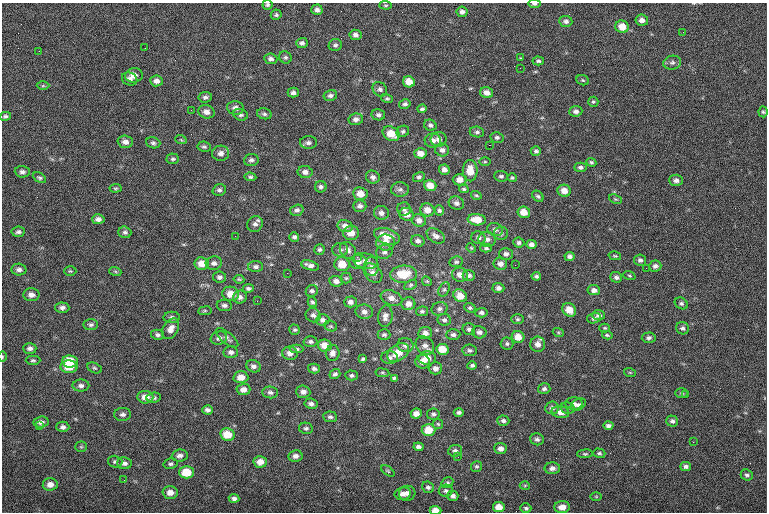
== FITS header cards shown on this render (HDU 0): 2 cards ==
NAXIS1  =                  765
NAXIS2  =                  510

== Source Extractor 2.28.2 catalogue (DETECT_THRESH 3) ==
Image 765 x 510 px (HDU 0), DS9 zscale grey, 1 PNG px = 1 image px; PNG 769 x 514 px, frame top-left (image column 1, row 510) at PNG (2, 3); each listed source drawn as its Kron ellipse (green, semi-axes under 4 px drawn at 4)
Background -0.721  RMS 8.1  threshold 24.2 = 3 sigma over >= 5 px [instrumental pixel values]
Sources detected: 312; all 312 listed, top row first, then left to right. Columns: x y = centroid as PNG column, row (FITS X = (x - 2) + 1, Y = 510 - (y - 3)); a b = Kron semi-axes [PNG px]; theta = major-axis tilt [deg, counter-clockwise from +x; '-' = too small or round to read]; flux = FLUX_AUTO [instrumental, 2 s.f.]
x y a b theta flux
534 4 6 4 -3 970
267 5 5 5 - 990
385 5 6 4 -5 710
317 10 5 5 - 1700
462 12 5 5 - 1900
276 15 5 5 - 950
642 20 6 5 - 2400
566 21 6 5 - 1600
622 27 7 6 - 6600
683 32 2 2 - 580
355 35 6 5 - 1900
302 43 6 5 - 1500
335 45 6 6 - 1300
145 48 3 2 - 410
39 51 2 2 - 1200
285 57 6 6 - 1100
520 58 3 2 - 470
271 59 6 5 - 1700
538 61 6 4 -4 1100
672 63 9 7 11 1700
520 68 2 2 - 220
134 75 9 7 7 3800
130 79 8 6 -26 2000
583 80 6 5 - 780
156 81 6 5 - 2400
409 82 6 5 - 5900
43 86 6 4 0 730
380 89 8 6 -42 1700
293 93 5 5 - 1600
487 93 6 5 - 3000
330 95 7 5 12 1500
205 97 7 5 7 1400
387 98 6 4 -13 860
593 102 5 5 - 850
405 104 6 4 13 1400
235 108 8 7 - 2500
422 109 4 3 - 1000
191 110 3 2 - 500
576 111 6 5 - 1700
206 112 8 6 -17 2800
763 112 5 4 - 820
264 114 7 5 -12 1200
240 115 7 5 -17 1200
378 115 7 5 -11 1500
5 116 6 4 14 1000
356 119 7 6 - 2100
430 125 6 5 - 1500
403 131 6 5 - 1200
477 132 7 5 -7 1300
391 134 9 7 -29 8300
497 137 6 5 - 1200
439 139 8 7 - 2000
181 140 6 3 -20 620
433 141 8 7 - 2500
125 142 8 6 -2 2600
153 143 7 5 -17 1200
308 143 8 6 1 1800
489 145 2 2 - 3600
204 147 6 5 - 1000
442 150 7 6 - 2100
536 151 5 4 - 1200
221 153 8 7 - 2500
420 153 6 5 - 3800
173 159 6 5 - 1000
251 160 7 6 - 1500
485 162 5 3 - 630
591 162 5 4 - 1000
580 167 6 4 3 1300
444 170 5 5 - 2300
470 171 10 7 -89 7300
22 172 7 5 -4 1600
305 172 7 6 - 2300
501 176 7 5 -6 1100
250 177 6 4 -6 1000
373 177 7 6 - 2000
419 177 6 5 - 1100
39 178 7 4 -29 1100
512 178 5 4 - 790
460 180 7 6 - 3600
676 180 7 5 -3 1900
430 186 6 5 - 5900
321 187 5 5 - 1300
116 188 6 4 5 750
400 189 9 7 3 1700
464 189 5 3 - 730
219 190 7 5 19 1400
564 191 6 6 - 4900
360 194 7 6 - 5500
476 195 5 3 - 740
538 196 6 4 -43 1000
615 199 6 4 -24 740
456 203 8 6 -21 1800
360 206 6 6 - 1800
404 209 7 6 - 1600
297 210 7 5 17 1600
427 210 7 6 - 4600
439 210 5 4 - 1100
524 212 6 5 - 5800
381 213 7 7 - 2300
407 214 7 6 - 3400
98 219 6 5 - 2000
419 220 7 6 - 2600
477 220 9 5 -5 7600
255 224 8 7 - 2200
345 226 7 6 - 3100
495 230 8 6 -21 1700
18 232 7 5 6 1400
125 232 6 6 - 1300
351 233 8 7 - 5000
501 233 7 6 - 1200
235 236 2 2 - 1200
387 236 13 7 -20 7600
436 236 10 6 -32 2400
294 237 5 4 - 1300
478 238 7 6 - 1800
487 239 9 7 -7 2500
418 241 7 6 - 1800
386 243 9 8 - 4700
519 243 5 5 - 1300
531 244 5 4 - 2100
471 248 5 4 - 500
486 248 6 4 -1 1100
319 249 5 5 - 1200
340 250 8 7 - 1600
348 250 9 7 -54 2600
384 252 8 7 - 1700
506 254 7 6 - 1800
570 256 5 4 - 1400
615 256 6 3 -14 780
357 257 3 3 - 1200
640 260 6 6 - 1600
365 261 13 7 -12 3300
358 262 9 7 6 3300
456 262 7 5 11 1100
214 263 8 6 12 2100
202 264 7 6 - 5800
342 264 8 7 - 8400
500 264 7 6 - 2600
310 265 9 4 -16 2400
515 265 2 2 - 1900
655 266 6 5 - 1800
256 267 7 5 0 1600
372 267 9 7 -87 2500
646 268 2 2 - 970
19 270 7 6 - 1800
70 271 6 5 - 740
115 271 6 4 -20 660
287 273 2 2 - 3700
373 273 11 8 -48 3200
403 274 13 8 4 13000
460 275 8 7 - 3300
469 275 6 5 - 1600
536 276 5 4 - 1100
629 276 6 4 -20 730
219 277 6 5 - 1500
616 277 6 5 - 1500
346 278 5 5 - 780
239 279 5 3 - 690
336 281 7 5 -7 2500
427 281 5 4 - 740
411 285 7 4 28 870
248 288 5 4 - 1100
498 288 6 5 - 1900
444 289 7 5 62 1200
594 290 6 5 - 2200
312 291 6 5 - 1200
231 294 8 7 - 5800
31 295 8 6 2 2600
460 296 7 6 - 6800
240 297 7 6 - 1700
391 298 11 7 -20 3400
257 301 2 2 - 280
312 302 5 4 - 1100
350 302 6 5 - 2000
681 303 7 5 -32 1200
408 304 7 6 - 3600
224 305 8 5 -7 1600
62 308 7 5 -1 1800
470 308 6 4 -20 930
439 309 8 7 - 1800
569 310 7 6 - 6500
205 311 7 3 8 650
422 311 6 5 - 1000
364 312 9 7 -7 2500
481 313 6 4 5 1400
313 315 8 7 - 1800
599 315 6 5 - 1700
385 316 11 7 80 2900
172 317 8 6 1 1500
594 318 7 5 17 1500
518 319 6 5 - 980
323 320 7 5 5 1900
444 320 6 6 - 1500
91 325 7 5 4 1400
331 326 6 5 - 890
605 328 5 4 - 710
682 328 6 6 - 1400
171 329 11 7 60 3700
469 329 6 6 - 1400
295 330 5 5 - 910
479 332 7 6 - 1900
558 332 5 3 - 610
425 333 7 6 - 2800
158 335 6 5 - 1400
384 335 6 5 - 1100
453 335 7 5 2 1400
607 335 5 3 - 830
518 337 6 6 - 5600
219 338 8 6 15 2300
227 338 13 5 -39 1900
649 338 7 5 5 1500
310 342 7 5 -4 1400
507 343 6 6 - 1100
538 344 7 7 - 3300
325 345 7 6 - 5700
405 345 8 7 - 2200
425 346 10 8 -42 2900
30 348 7 5 0 1700
297 349 7 4 -1 1100
442 349 6 5 - 8400
470 350 7 5 -7 1300
231 352 7 6 - 1800
290 353 8 6 -9 2900
333 353 8 7 - 2500
398 353 12 8 33 8500
2 357 5 3 - 460
389 357 8 6 -1 1800
427 358 9 7 1 5900
363 359 4 3 - 890
33 360 7 4 0 900
70 361 8 6 -8 11000
423 362 7 7 - 3200
253 366 7 6 - 1800
472 366 5 4 - 1100
69 367 8 6 -3 11000
94 368 7 5 -26 940
435 368 6 6 - 2400
314 369 6 5 - 1500
382 373 7 3 -8 700
630 373 6 3 -19 560
335 374 5 5 - 1300
352 375 6 5 - 1300
241 377 7 6 - 5200
394 378 4 3 - 840
81 386 8 6 0 2100
243 389 7 5 3 3000
544 389 6 5 - 1400
270 392 8 6 -6 1600
303 392 7 6 - 2500
682 393 6 4 -1 910
686 394 3 2 - 890
145 397 8 6 -6 4700
154 398 7 5 6 1400
311 404 6 5 - 1900
574 404 8 6 1 1800
578 405 8 5 30 1700
552 408 7 6 - 1800
568 408 7 5 -15 1200
208 410 5 4 - 1800
459 412 5 4 - 1400
560 412 9 6 -10 3400
416 413 5 5 - 3200
123 414 8 6 1 1700
433 414 6 5 - 1300
330 417 7 5 -4 1300
503 421 6 5 - 1500
672 421 6 5 - 1400
41 422 7 5 7 2100
438 424 5 5 - 680
39 426 3 2 - 490
608 426 5 4 - 1500
63 427 6 5 - 1600
306 428 7 5 -11 1300
428 430 7 6 - 9600
227 434 7 6 - 9700
537 439 7 6 - 1600
693 442 2 2 - 1600
81 447 5 5 - 730
418 447 5 4 - 1700
500 448 6 5 - 2700
455 451 7 6 - 1700
599 453 6 4 -17 940
585 454 8 4 4 830
180 455 8 6 6 2200
295 456 7 6 - 2200
458 457 2 2 - 230
115 462 7 5 -14 1200
260 462 6 6 - 4200
125 463 7 6 - 1900
171 464 7 5 13 1100
477 466 5 5 - 930
686 466 5 4 - 1600
552 468 8 6 -1 2200
388 471 7 4 -36 720
186 472 7 6 - 13000
747 475 6 5 - 1200
124 480 3 2 - 390
447 483 6 5 - 1100
50 484 7 6 - 3300
525 485 5 3 - 540
428 487 6 5 - 1200
446 491 7 6 - 1400
170 492 7 6 - 4000
407 493 8 7 - 2600
403 494 8 6 12 2500
453 496 5 5 - 1700
596 496 6 4 -1 530
234 498 5 4 - 1600
499 507 6 5 - 6200
562 507 8 6 0 4100
526 508 5 4 - 1100
435 510 6 4 -3 5400
At the frame edge (FLAGS 8, measured only in part): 4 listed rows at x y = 534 4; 267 5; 2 357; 435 510